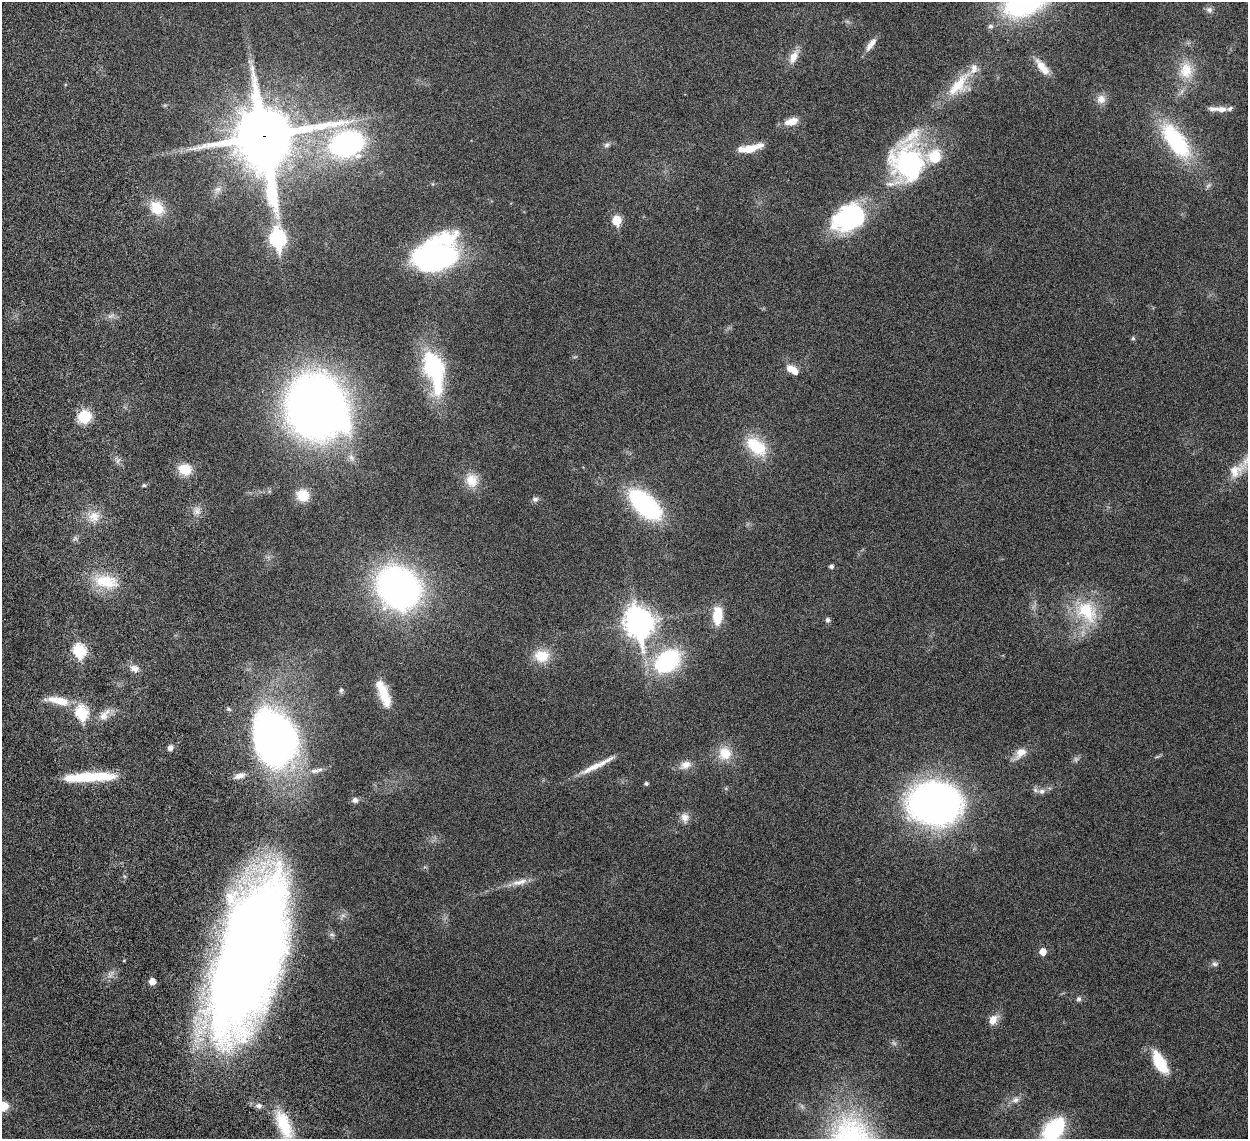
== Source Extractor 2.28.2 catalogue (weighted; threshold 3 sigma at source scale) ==
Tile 11 of 4 x 4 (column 3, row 3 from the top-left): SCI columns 2580-3825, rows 1495-2631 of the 5157 x 5153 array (HDU 1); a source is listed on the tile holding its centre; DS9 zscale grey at full resolution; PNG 1250 x 1141 px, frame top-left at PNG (2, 2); no overlay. Shown black and unused: <1% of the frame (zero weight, under 6 of 12 exposures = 7% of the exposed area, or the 3 px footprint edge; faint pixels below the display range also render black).
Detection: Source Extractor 2.28.2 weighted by HDU 2 'WHT'; one run over the whole footprint, this tile lists its part. Background 0.0352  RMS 0.0025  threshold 0.0103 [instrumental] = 3 sigma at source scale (4.09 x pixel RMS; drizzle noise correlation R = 1.36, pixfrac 0.8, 0.05/0.05 arcsec/px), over >= 5 px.
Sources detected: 93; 1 too faint to see at this stretch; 2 inside a brighter object's white glare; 1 long thin detection or spike segment (spike, bleed or trail) — not listed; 10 inside a brighter listed object's ellipse — not listed separately; the other 79 listed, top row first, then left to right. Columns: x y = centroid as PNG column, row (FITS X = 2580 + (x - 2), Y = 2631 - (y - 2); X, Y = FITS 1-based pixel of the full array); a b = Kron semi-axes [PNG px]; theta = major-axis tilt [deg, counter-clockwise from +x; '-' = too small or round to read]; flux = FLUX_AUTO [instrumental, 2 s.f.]
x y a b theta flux
1209 10 9 8 - 0.85
990 26 6 6 - 0.68
871 44 20 7 54 1.8
794 57 19 9 64 2.6
1042 67 25 9 -51 3
1186 70 25 18 89 5.9
959 85 43 18 50 8.1
1101 99 12 11 - 1.7
1221 109 15 8 -4 1.7
792 121 16 8 13 2.8
264 136 24 20 -83 1600
1176 141 50 21 -54 21
347 144 32 24 17 46
607 145 10 5 37 0.64
748 149 23 7 8 4.4
908 162 49 36 82 36
217 189 11 8 53 1.3
157 208 20 16 -43 5.6
849 218 39 26 28 25
617 220 6 5 - 8.8
277 239 9 7 -83 55
435 257 38 24 8 54
110 316 11 4 33 0.63
1133 338 5 4 - 0.39
434 367 40 23 -71 21
794 371 12 9 -64 1.9
317 407 52 47 -59 200
84 417 12 11 - 7.1
756 446 29 17 -39 8.5
185 469 15 13 -11 4.3
1235 471 24 17 35 4.1
472 480 19 16 -87 3.9
144 485 6 5 - 0.37
303 495 15 13 -26 4.4
535 499 9 7 8 0.68
645 505 30 14 -42 40
197 511 11 8 87 1.3
94 516 15 14 - 3.2
831 566 4 4 - 0.67
105 581 36 17 -10 8.1
399 588 29 25 -44 120
1086 612 38 28 -42 13
717 615 20 10 88 5.9
828 620 5 5 - 0.72
639 622 12 9 -78 280
79 650 7 6 - 25
542 656 22 17 1 4.9
668 661 29 21 36 24
135 668 12 9 -18 1.4
341 690 6 5 - 0.46
386 698 23 14 -68 4.2
59 701 30 10 -12 5
82 713 7 6 - 21
104 715 20 9 52 2.2
274 738 59 43 -75 100
170 748 6 5 - 0.97
725 753 19 18 - 4.5
1020 753 21 11 46 2.5
685 765 15 10 22 2.1
239 776 15 7 16 1.4
86 777 50 11 5 11
646 783 4 4 - 0.42
1042 791 10 8 9 1.2
355 800 8 7 - 0.88
935 803 36 28 -4 140
685 818 13 10 -83 1.7
519 882 25 8 13 2.3
1043 952 5 5 - 2.9
249 955 141 51 74 380
1215 964 9 7 2 0.68
152 981 5 5 - 2.4
1079 999 7 7 - 0.55
993 1020 13 9 59 2.1
1160 1062 25 10 -61 8.7
1015 1100 10 8 22 1.1
4 1106 9 8 - 3.2
259 1106 9 7 2 0.88
284 1125 44 16 -69 10
1053 1129 26 17 48 18
Overlapping masked pixels (flux is a lower limit): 1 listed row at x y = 264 136
Isophote crosses this tile's border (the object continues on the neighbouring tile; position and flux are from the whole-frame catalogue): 3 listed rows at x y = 4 1106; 284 1125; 1053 1129